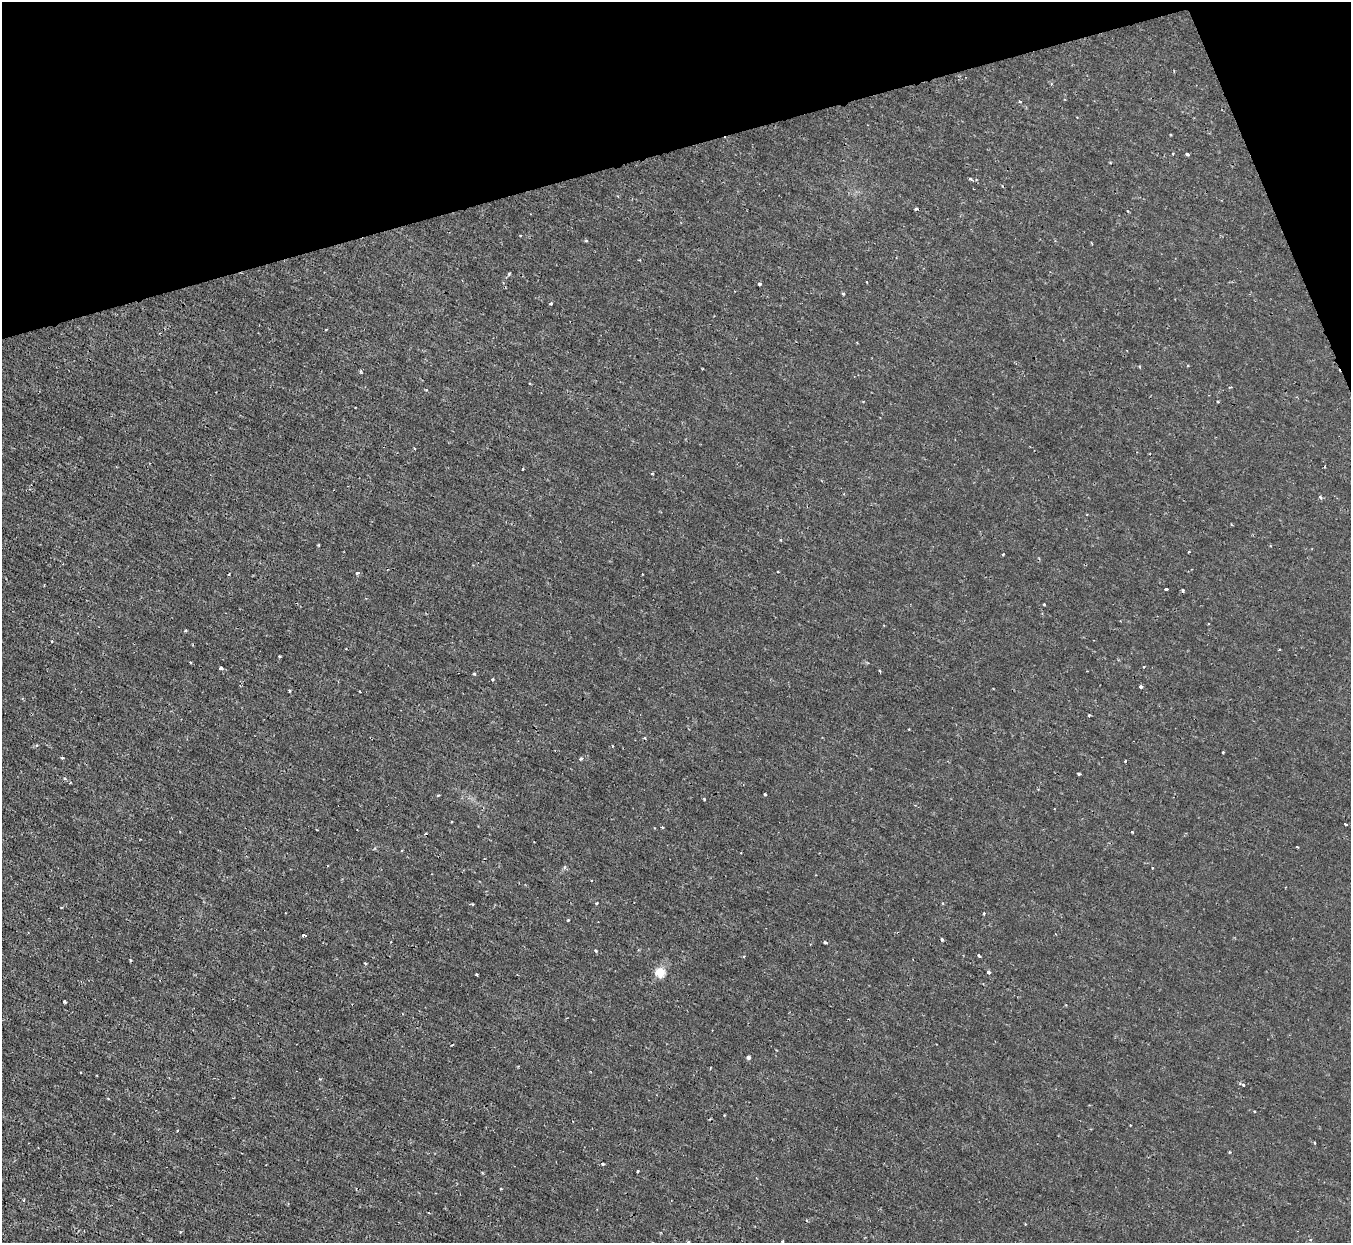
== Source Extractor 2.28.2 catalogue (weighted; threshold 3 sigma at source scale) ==
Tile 3 of 4 x 4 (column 3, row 1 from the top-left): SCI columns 2701-4049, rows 3870-5110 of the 5399 x 5386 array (HDU 1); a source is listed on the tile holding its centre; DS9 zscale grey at full resolution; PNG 1353 x 1245 px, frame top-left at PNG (2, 2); no overlay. Shown black and unused: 14% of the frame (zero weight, under 2 of 3 exposures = <1% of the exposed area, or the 3 px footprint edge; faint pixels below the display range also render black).
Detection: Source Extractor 2.28.2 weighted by HDU 2 'WHT'; one run over the whole footprint, this tile lists its part. Background 0.00163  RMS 0.0014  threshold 0.00635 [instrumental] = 3 sigma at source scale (4.5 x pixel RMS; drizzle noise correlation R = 1.50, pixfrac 1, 0.05/0.05 arcsec/px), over >= 5 px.
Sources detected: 71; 5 cosmic-ray / hot-pixel residue — not listed; the other 66 listed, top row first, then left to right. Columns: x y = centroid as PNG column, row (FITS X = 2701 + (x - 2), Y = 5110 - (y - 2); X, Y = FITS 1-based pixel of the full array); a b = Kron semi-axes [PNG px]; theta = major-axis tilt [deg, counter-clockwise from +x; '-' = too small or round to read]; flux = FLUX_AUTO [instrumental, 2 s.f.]
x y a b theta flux
1020 102 4 3 - 0.19
1187 154 3 3 - 0.35
970 179 5 3 - 0.21
586 241 3 3 - 0.19
509 274 4 3 - 0.21
867 282 3 2 - 0.11
759 284 3 3 - 0.41
843 294 3 3 - 0.24
551 303 4 3 - 0.18
326 329 3 2 - 0.13
1218 401 3 2 - 0.15
355 407 2 2 - 0.089
523 469 3 2 - 0.15
652 473 4 2 - 0.13
1320 497 5 4 - 0.25
780 540 4 3 - 0.12
1189 552 3 2 - 0.12
1003 554 3 2 - 0.15
357 573 5 4 - 0.31
1166 589 4 3 - 0.44
1183 590 5 3 - 0.2
1044 604 3 2 - 0.14
185 631 4 3 - 0.17
52 641 4 2 - 0.1
280 656 3 3 - 0.25
190 663 3 2 - 0.17
220 668 3 3 - 0.31
474 674 4 3 - 0.16
492 679 3 3 - 0.25
1140 687 3 3 - 0.48
290 691 4 3 - 0.15
1089 715 4 3 - 0.15
1223 752 3 3 - 0.15
62 758 3 2 - 0.23
581 759 4 3 - 0.35
1125 761 3 3 - 0.18
1079 774 3 3 - 0.38
765 794 3 3 - 0.15
438 795 4 3 - 0.12
704 799 3 3 - 0.25
1345 824 3 3 - 0.3
1132 832 3 2 - 0.14
1297 847 3 2 - 0.17
597 903 3 3 - 0.22
984 913 3 3 - 0.21
568 920 3 2 - 0.15
304 935 4 2 - 0.22
942 940 4 3 - 0.22
825 942 4 4 - 0.15
595 951 3 3 - 0.34
979 955 3 3 - 0.32
744 956 3 3 - 0.13
660 972 5 5 - 7.6
989 972 4 3 - 0.49
476 974 3 2 - 0.16
64 1002 3 3 - 0.4
748 1057 4 4 - 0.37
1243 1085 5 4 - 0.28
1314 1143 3 3 - 0.21
603 1164 4 3 - 0.12
638 1171 3 3 - 0.27
501 1189 3 2 - 0.12
24 1200 4 3 - 0.12
1025 1224 3 3 - 0.098
688 1242 3 2 - 0.14
782 1242 3 3 - 0.21
Isophote crosses this tile's border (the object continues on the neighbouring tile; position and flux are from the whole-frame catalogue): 2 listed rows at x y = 688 1242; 782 1242